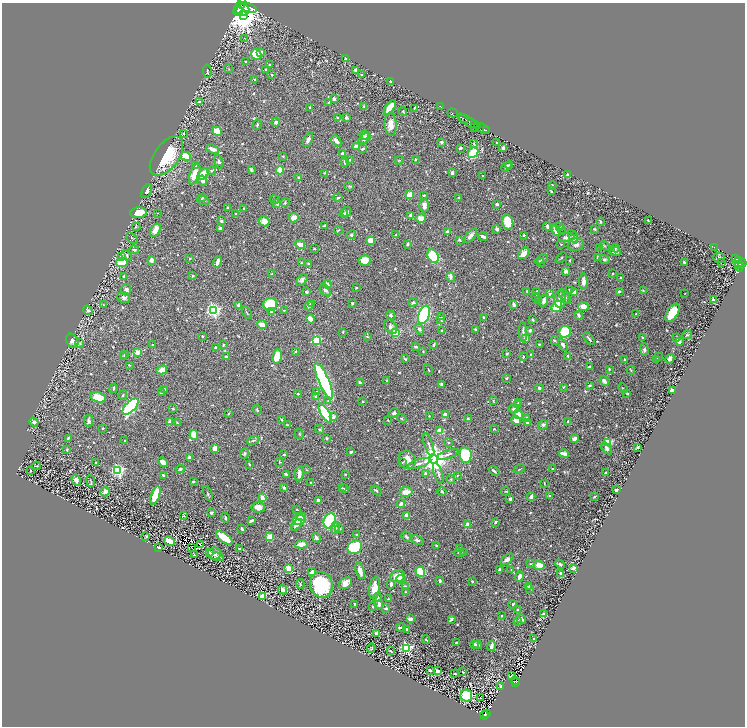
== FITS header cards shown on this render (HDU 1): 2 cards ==
NAXIS1  =                 1485
NAXIS2  =                 1448

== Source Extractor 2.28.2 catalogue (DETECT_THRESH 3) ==
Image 1485 x 1448 px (HDU 1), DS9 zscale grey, zoomed out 1/2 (1 PNG px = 2 x 2 image px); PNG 747 x 728 px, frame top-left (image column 1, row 1447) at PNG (2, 3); each listed source drawn as its Kron ellipse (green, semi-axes under 4 px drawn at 4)
Background 0.825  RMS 0.016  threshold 0.0475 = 3 sigma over >= 5 px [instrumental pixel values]
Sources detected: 831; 55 cannot appear on this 1/2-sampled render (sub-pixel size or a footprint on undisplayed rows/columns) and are neither listed nor drawn; of the other 776, the 500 brightest by FLUX_AUTO listed and drawn (276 fainter detections omitted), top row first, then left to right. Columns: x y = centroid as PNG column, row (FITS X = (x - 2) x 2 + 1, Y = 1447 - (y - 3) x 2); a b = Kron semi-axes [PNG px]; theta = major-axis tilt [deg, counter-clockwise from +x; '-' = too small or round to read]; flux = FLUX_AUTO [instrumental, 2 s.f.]
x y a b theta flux
240 6 10 2 61 5300
248 7 9 4 -21 7200
242 10 7 6 - 6300
238 12 2 2 - 780
243 16 4 3 - 6700
244 38 4 3 - 2.7
261 52 4 3 - 5.7
256 55 6 4 -49 89
346 58 3 2 - 5.7
245 61 3 3 - 3.1
269 64 3 3 - 2.5
229 69 4 3 - 2.4
266 69 3 2 - 2.8
356 70 3 3 - 12
207 71 6 2 -81 3.4
272 75 2 2 - 4.3
362 75 3 3 - 6.7
255 80 3 2 - 6.6
391 81 2 2 - 4.2
334 99 3 2 - 12
199 101 4 3 - 3.6
329 103 3 3 - 4.7
364 106 2 2 - 7.1
441 106 3 1 - 170
310 107 3 2 - 2.7
390 108 9 4 54 52
414 108 3 2 - 2.9
403 111 5 3 - 3.7
453 113 5 2 - 110
337 117 2 2 - 6.9
346 118 3 3 - 6.6
463 118 6 2 -31 790
276 122 4 4 - 8.7
470 122 12 2 -28 1100
391 124 12 6 -88 33
257 125 5 2 - 3.4
474 125 3 1 - 78
475 127 2 1 - 68
482 128 8 2 -23 1100
217 131 5 3 - 62
487 131 3 1 - 270
184 133 3 2 - 2.4
364 135 5 3 - 10
364 138 7 4 38 15
308 140 8 4 66 13
336 141 6 3 -49 16
442 142 2 2 - 22
474 143 3 3 - 2.7
497 143 2 2 - 3.6
356 147 4 3 - 25
460 148 3 2 - 4.8
503 148 4 3 - 12
213 149 6 3 -21 20
363 149 3 2 - 6.9
473 153 6 4 48 130
342 154 4 3 - 10
166 156 23 12 54 160
186 156 5 4 - 62
283 156 3 2 - 3
415 159 3 2 - 3.2
349 160 2 2 - 2.8
399 160 4 3 - 2.7
219 162 7 3 -75 5.5
344 162 4 2 - 5.1
196 165 3 3 - 5.4
509 165 4 3 - 3.3
506 167 5 4 - 7
251 170 4 3 - 4.4
280 170 4 3 - 62
211 171 4 4 - 4.2
325 173 3 3 - 3.5
452 173 4 3 - 8.1
195 174 11 5 71 46
203 174 7 4 46 45
568 174 2 2 - 3.2
483 176 2 2 - 2.6
299 178 3 3 - 8.8
202 181 5 3 - 13
552 185 2 2 - 5.7
349 186 4 3 - 3.2
147 191 8 4 59 8.3
551 191 4 2 - 3.8
410 195 4 3 - 52
424 195 3 2 - 5.4
338 197 5 3 - 6.2
203 198 3 3 - 3.4
459 198 3 3 - 2.6
275 199 5 2 - 2.4
203 201 6 3 -19 5.3
285 203 4 3 - 3.7
277 204 2 2 - 11
497 204 3 2 - 10
424 205 7 5 -90 16
228 208 4 3 - 4.4
244 208 2 2 - 7.7
347 212 5 3 - 11
139 213 8 5 5 55
158 213 2 2 - 2.5
236 214 2 2 - 3.4
344 214 4 3 - 6.6
411 215 4 3 - 12
294 218 5 4 - 23
421 218 5 4 - 25
222 221 3 2 - 9.7
264 221 5 5 - 23
648 221 2 2 - 3
508 222 7 5 -78 72
601 222 4 3 - 3.5
324 226 3 2 - 5.5
547 226 4 2 - 9.2
559 226 3 3 - 5.9
136 227 4 2 - 2.3
221 228 4 3 - 7.5
497 229 4 3 - 8
561 229 3 3 - 2.5
595 229 2 2 - 3.7
155 230 7 4 59 38
338 230 4 2 - 2.8
556 230 6 3 -61 24
447 232 4 3 - 4.4
351 235 5 4 - 4.4
396 235 3 2 - 3.5
524 235 2 2 - 5.5
470 236 9 4 47 14
483 237 5 2 - 11
566 237 8 4 4 12
573 237 7 4 -64 10
132 238 7 4 -46 4
459 240 3 2 - 5.4
370 241 3 3 - 47
407 244 3 3 - 5
561 244 3 2 - 2.4
300 245 5 3 - 28
576 245 8 6 19 14
604 246 5 3 - 3.2
715 247 4 1 - 79
600 248 4 3 - 4
616 248 4 4 - 4.5
314 249 3 2 - 3.5
134 250 5 3 - 7.6
615 252 6 3 -3 14
524 253 6 5 - 26
127 255 6 4 -41 5.2
433 256 7 5 -57 130
122 257 3 3 - 6.9
561 258 6 2 42 2.7
598 258 3 2 - 6.4
719 258 6 5 - 7.7
190 259 3 2 - 3.2
542 259 7 3 27 3.9
604 259 5 4 - 4.9
736 259 4 2 - 220
152 260 2 2 - 45
364 260 6 5 - 42
570 260 3 2 - 3
738 260 3 2 - 230
122 262 6 4 11 91
217 262 6 3 75 15
685 262 3 2 - 8
722 262 2 1 - 8.6
302 263 3 3 - 3.1
540 263 5 3 - 4.5
742 263 4 3 - 540
308 264 3 2 - 3.3
740 264 3 1 - 170
739 266 5 3 - 510
566 271 2 2 - 26
613 273 2 2 - 2.9
272 274 3 3 - 3.3
192 275 4 3 - 3.6
124 276 3 3 - 6.5
450 277 5 4 - 11
620 278 2 2 - 4.3
302 280 6 4 49 10
584 282 8 4 90 18
327 284 4 3 - 19
356 287 2 2 - 3.1
569 289 3 2 - 2.5
126 290 5 5 - 8.5
325 290 7 4 -48 9.4
643 290 4 3 - 2.6
527 291 3 3 - 4.9
306 292 3 2 - 4.4
537 292 2 2 - 15
619 292 3 2 - 6
574 293 4 3 - 24
685 293 2 2 - 2.5
550 294 3 3 - 5.4
536 296 4 3 - 3.6
565 296 9 4 -54 7.3
124 297 6 5 - 10
566 298 5 4 - 5.8
560 299 8 5 -88 24
713 299 2 2 - 5.6
538 300 4 3 - 2.7
544 301 6 4 73 12
413 302 5 4 - 7.1
311 303 3 3 - 4.1
352 303 3 3 - 4
270 304 7 6 - 170
104 305 3 3 - 3.1
239 305 4 3 - 10
514 305 4 3 - 8
309 306 5 4 - 13
557 306 6 4 56 72
583 306 5 4 - 25
88 310 5 4 - 7.9
213 310 4 4 - 770
284 310 3 2 - 2.8
272 311 2 2 - 36
247 313 6 2 -64 2.7
672 313 10 5 58 70
636 314 2 2 - 2.7
391 315 4 3 - 6.6
424 315 9 5 71 340
579 315 4 3 - 7.4
442 317 3 3 - 3.4
484 317 3 2 - 5
310 319 4 3 - 18
441 320 4 3 - 3
533 320 3 2 - 4.7
262 325 5 3 - 32
391 327 8 5 -51 12
419 329 6 4 -59 8.7
476 329 3 2 - 6.7
530 330 4 4 - 4.5
442 331 2 2 - 3.2
343 332 2 2 - 3.5
523 332 10 3 -87 8
565 332 6 6 - 110
395 333 4 3 - 66
687 335 5 3 - 4.7
202 336 2 2 - 4.7
367 337 3 3 - 3.3
642 337 2 2 - 3.7
526 338 3 3 - 19
677 338 4 3 - 5.3
589 339 7 2 -53 5.9
316 340 3 3 - 230
554 340 3 2 - 5.1
72 341 7 5 -58 14
679 341 4 3 - 7.5
80 343 4 2 - 2.4
539 344 2 2 - 4.3
152 345 3 3 - 3.6
223 345 3 2 - 2.8
434 345 4 2 - 7
563 345 6 3 -62 8.7
416 347 3 2 - 5.1
215 348 3 2 - 4.6
644 350 6 4 -87 7.3
423 351 2 2 - 2.8
137 352 3 3 - 26
296 352 2 2 - 3.2
125 354 3 3 - 4.2
507 354 3 3 - 4.2
530 355 3 2 - 4
277 356 7 4 82 82
568 356 4 3 - 5.2
124 357 3 3 - 5.4
226 357 3 2 - 13
523 357 3 2 - 2.7
659 357 2 2 - 3
405 359 3 3 - 5.8
670 359 5 4 - 8.7
625 360 3 2 - 4.5
657 360 4 2 - 3.4
129 365 2 2 - 4
589 367 4 2 - 4.3
609 369 2 2 - 4.2
162 370 5 4 - 29
428 370 5 2 - 2.9
631 370 4 2 - 3.2
507 378 3 2 - 3.7
324 381 19 5 -66 710
387 381 3 2 - 3.6
604 381 5 3 - 13
360 383 4 2 - 6.2
442 384 4 3 - 9.3
589 385 4 3 - 3.8
563 387 3 2 - 2.5
114 388 5 2 - 4.8
539 388 4 3 - 5.1
623 388 5 2 - 2.7
165 389 2 2 - 9.9
672 391 3 2 - 110
317 392 4 3 - 3.4
161 393 3 2 - 4.2
627 393 3 2 - 4.8
298 394 3 2 - 3.3
123 395 5 3 - 3.6
316 396 4 3 - 4.9
98 397 8 5 -13 47
328 401 3 3 - 2.7
362 401 2 2 - 4.7
493 401 4 3 - 2.9
518 402 3 3 - 3.6
517 404 4 3 - 6.1
131 406 10 5 46 490
173 408 3 3 - 3.2
514 409 5 4 - 7
257 410 5 3 - 3.5
325 413 11 4 -60 190
394 413 5 4 - 6.7
228 414 3 2 - 2.6
445 414 3 2 - 26
518 414 5 3 - 49
429 416 2 2 - 2.4
333 417 4 3 - 11
527 418 3 3 - 17
402 419 5 3 - 3.1
468 419 4 3 - 4
282 420 3 3 - 2.4
388 420 3 2 - 2.4
88 421 6 4 -85 8.6
516 421 5 3 - 25
568 421 2 2 - 2.8
34 422 5 3 - 8.6
169 422 4 3 - 14
527 422 4 3 - 6.3
177 423 3 3 - 3.7
288 425 4 2 - 4.7
543 425 5 4 - 9.2
102 428 4 2 - 2.6
320 429 5 4 - 5
494 429 2 2 - 3.9
440 430 3 3 - 26
299 434 5 3 - 3
194 435 5 3 - 44
68 438 3 2 - 3.8
326 438 3 2 - 5
574 439 4 4 - 15
253 440 6 3 15 5.1
125 441 2 2 - 2.7
608 442 3 3 - 250
448 443 2 2 - 2.7
429 445 12 3 -72 7.7
637 447 4 2 - 3.2
215 448 4 4 - 23
607 448 6 3 -55 13
67 450 4 3 - 4.2
351 452 2 2 - 6.9
245 453 5 3 - 4.6
284 454 4 3 - 2.8
448 454 11 3 19 8.1
564 454 5 2 - 26
465 455 8 6 -80 160
189 457 4 3 - 7.3
433 459 4 4 - 5000
407 460 9 8 - 32
96 462 3 2 - 3
163 462 5 3 - 20
280 462 4 3 - 3
402 462 4 3 - 2.4
419 463 12 3 17 9.8
249 464 3 2 - 2.7
36 466 4 1 - 2.8
180 469 4 3 - 7.5
519 469 6 2 28 2.7
552 469 2 2 - 3.7
118 470 4 3 - 580
307 470 3 2 - 2.5
30 471 2 2 - 3
494 471 6 2 -39 6
438 473 11 4 -72 9.4
606 473 2 2 - 8.9
286 474 3 2 - 7.5
299 474 7 3 80 13
345 474 2 2 - 2.5
425 474 4 3 - 7.3
163 475 4 3 - 4.5
457 475 3 2 - 2.8
76 480 6 3 -61 14
451 480 4 3 - 4.1
91 481 6 3 -69 3.9
193 481 3 2 - 4
311 482 2 2 - 3.7
544 483 4 2 - 2.6
284 487 2 2 - 12
342 488 3 2 - 2.7
345 489 4 2 - 3.6
376 490 6 2 -35 6.6
616 490 3 2 - 4.9
506 491 4 3 - 3.3
105 492 5 3 - 19
406 492 7 5 11 27
442 492 4 3 - 4.1
208 493 7 2 -68 4.1
155 496 10 4 72 76
549 496 3 2 - 5.5
531 497 4 3 - 8.3
594 497 3 2 - 3.4
262 498 4 3 - 18
510 499 3 2 - 6.3
318 500 3 2 - 10
401 504 4 3 - 16
258 507 7 5 -3 19
297 510 3 2 - 2.4
211 513 4 3 - 8.6
407 515 3 3 - 19
183 516 4 2 - 3.6
225 517 5 2 - 5.3
302 517 4 4 - 23
299 520 6 5 - 58
251 521 3 2 - 7.5
330 521 8 6 73 200
495 522 2 2 - 7.2
467 524 2 2 - 38
297 525 7 4 48 15
242 528 3 2 - 11
335 528 6 4 78 6
339 529 4 3 - 4.6
356 535 3 3 - 4.6
146 536 3 2 - 2.5
270 537 4 3 - 76
406 537 5 3 - 5.5
224 538 10 4 -36 72
316 538 5 3 - 8.8
417 540 7 4 -21 8.2
169 541 6 3 -28 30
301 544 6 3 7 32
201 545 3 2 - 3.6
436 545 3 2 - 3.1
192 547 2 1 - 3.6
355 547 7 6 - 180
159 548 3 2 - 8.9
239 549 2 2 - 4.9
460 549 4 3 - 4.7
209 552 2 2 - 10
463 552 4 2 - 3.4
214 553 6 6 - 20
459 553 6 2 -12 2.6
194 555 4 3 - 2.4
217 557 6 4 -5 6.7
507 559 8 4 39 14
530 564 3 2 - 2.5
560 564 5 3 - 5.1
539 565 5 4 - 43
574 568 3 2 - 17
289 569 4 3 - 54
500 570 3 3 - 7.2
511 570 3 3 - 2.5
360 571 8 4 -73 21
312 572 3 2 - 10
420 572 5 4 - 99
561 573 3 3 - 5.8
398 576 7 5 15 43
519 576 5 3 - 17
401 579 5 3 - 12
440 581 4 3 - 5.7
472 581 3 3 - 3.9
345 583 7 5 39 21
300 584 5 3 - 3
391 584 4 3 - 10
321 585 13 11 -72 270
405 586 4 2 - 9.6
528 586 3 3 - 5.1
375 588 11 5 83 44
530 588 3 2 - 5.3
283 590 5 3 - 11
405 592 3 3 - 3.4
262 596 3 2 - 28
377 597 5 4 - 6
388 599 3 2 - 3.4
355 604 2 2 - 10
379 604 4 3 - 14
512 604 4 3 - 4.8
373 607 3 2 - 2.9
386 608 3 3 - 6.4
518 610 3 3 - 5.9
543 614 4 3 - 6.8
502 616 3 2 - 2.8
410 619 3 2 - 19
451 619 4 2 - 7.4
521 619 5 2 - 12
518 622 4 2 - 2.5
401 627 4 2 - 6.3
406 629 2 2 - 4.2
377 633 3 2 - 13
534 639 2 2 - 10
426 640 4 2 - 2.9
456 643 2 2 - 3.9
474 644 3 2 - 4.8
477 645 4 2 - 8.2
491 646 5 3 - 14
371 648 5 4 - 2.8
407 648 3 3 - 450
390 651 3 2 - 4.9
430 671 2 2 - 13
437 671 3 3 - 8
463 672 3 2 - 3.1
455 674 2 2 - 4.4
511 676 2 1 - 3.3
515 681 3 2 - 20
515 682 4 2 - 110
501 686 3 2 - 5.3
466 696 6 6 - 150
481 698 2 1 - 3.5
487 714 2 1 - 24
485 715 4 3 - 130
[276 fainter detections neither listed nor drawn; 55 sub-pixel or undisplayed-footprint detections neither listed nor drawn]